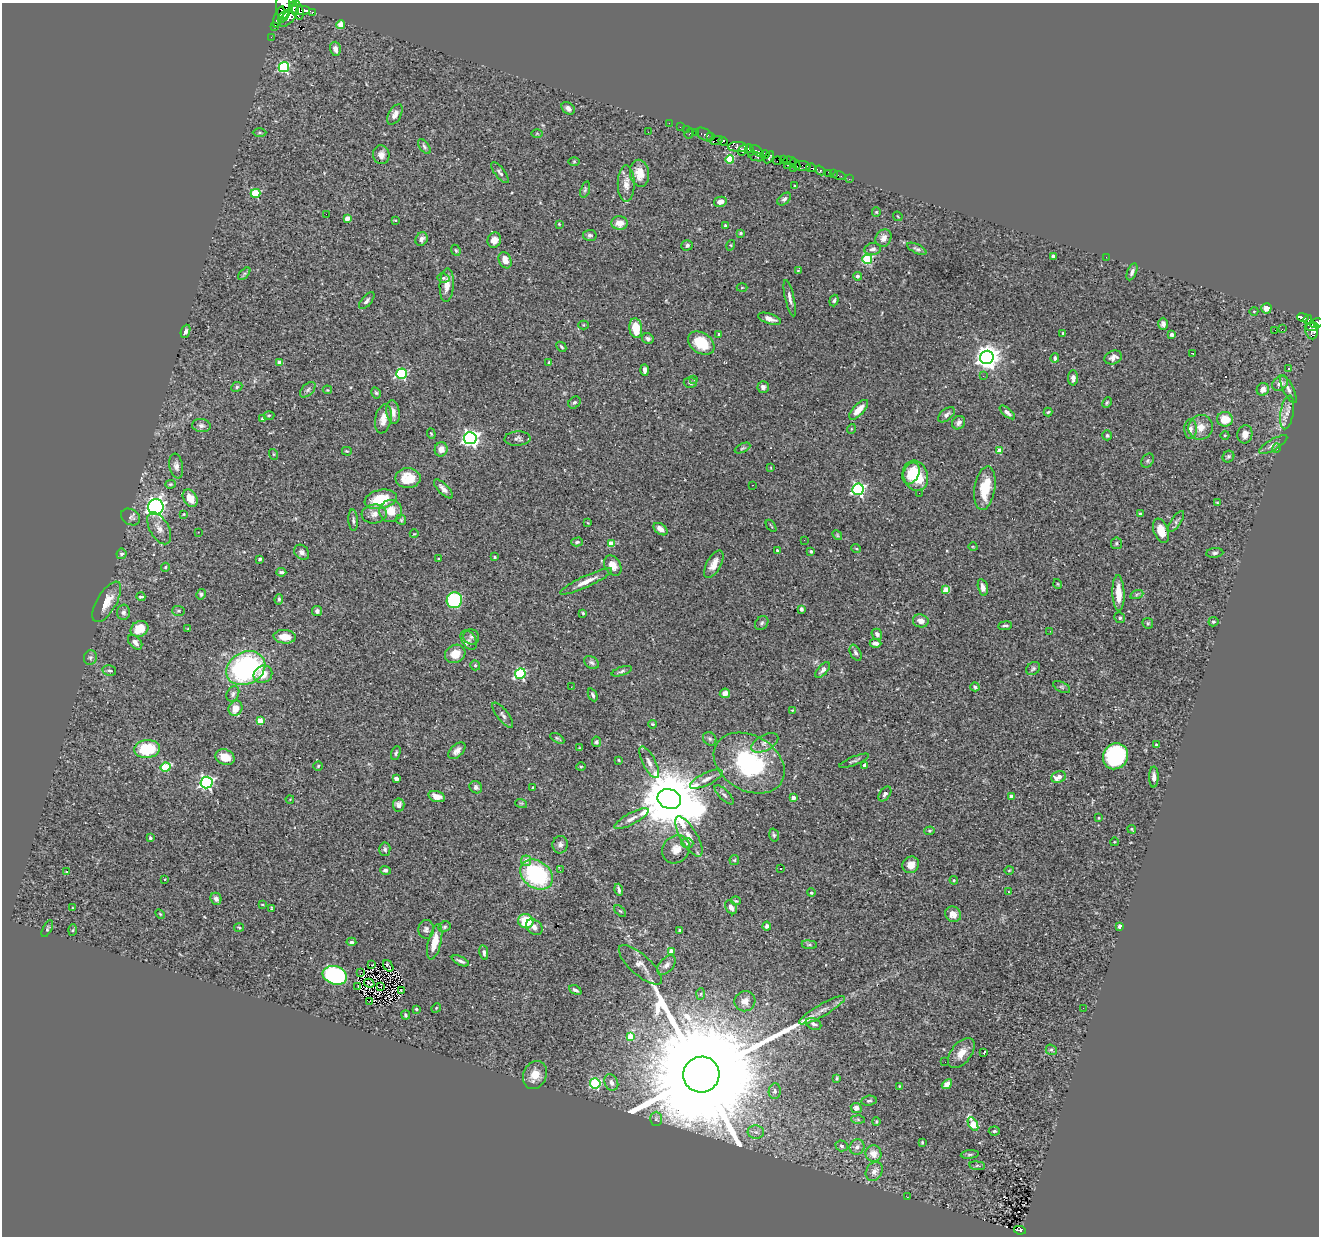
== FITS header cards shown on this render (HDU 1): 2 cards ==
NAXIS1  =                 1317
NAXIS2  =                 1234

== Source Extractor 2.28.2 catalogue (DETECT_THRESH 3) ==
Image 1317 x 1234 px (HDU 1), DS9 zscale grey, 1 PNG px = 1 image px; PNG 1321 x 1238 px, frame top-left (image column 1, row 1234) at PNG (2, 3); each listed source drawn as its Kron ellipse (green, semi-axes under 4 px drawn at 4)
Background 0.603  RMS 0.019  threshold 0.0562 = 3 sigma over >= 5 px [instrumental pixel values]
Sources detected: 404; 1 with non-positive FLUX_AUTO (blend fragments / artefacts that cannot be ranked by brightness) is neither listed nor drawn; the other 403 listed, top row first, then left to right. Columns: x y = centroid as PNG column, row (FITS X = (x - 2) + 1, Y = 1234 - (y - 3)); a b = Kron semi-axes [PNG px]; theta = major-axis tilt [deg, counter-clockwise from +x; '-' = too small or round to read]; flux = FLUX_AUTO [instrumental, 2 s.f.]
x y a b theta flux
283 6 13 7 88 3900
293 8 6 4 -89 1900
298 10 9 5 -76 3700
303 10 7 4 0 2100
312 12 3 3 - 200
284 16 7 3 47 1400
289 16 13 5 49 2600
279 17 11 4 69 700
341 25 4 4 - 26
275 27 4 3 - 32
271 37 2 2 - 4.7
335 49 7 5 -75 6
284 67 5 5 - 150
568 108 7 5 -42 5
395 114 11 6 61 7.9
669 123 2 2 - 7.9
680 127 2 2 - 8.7
686 129 2 2 - 8
648 132 2 2 - 0.72
260 133 7 4 0 1.8
537 133 6 4 -1 1.2
696 133 3 3 - 31
689 134 5 2 - 82
704 134 9 5 -31 110
711 137 4 3 - 230
716 140 7 3 11 410
723 141 5 4 - 600
424 146 9 4 -53 2.5
738 147 10 5 -2 720
743 150 6 4 54 630
750 150 6 4 -74 690
757 151 8 4 -38 230
381 155 9 8 - 7.3
765 155 4 3 - 170
756 156 8 3 -21 160
769 157 7 4 60 490
730 159 4 4 - 54
783 160 4 3 - 380
574 161 5 3 - 1.3
778 161 4 3 - 300
789 161 6 3 -2 47
795 164 6 3 -53 37
787 165 3 3 - 190
802 166 8 4 -4 83
793 168 3 2 - 8.9
811 168 5 3 - 300
820 170 5 3 - 110
500 173 12 5 -52 3.7
640 173 13 9 -79 16
829 173 4 3 - 25
833 174 2 2 - 5.7
839 175 6 2 -19 7.4
849 179 2 2 - 3.6
626 184 18 8 -89 12
794 186 3 2 - 0.98
585 189 9 4 74 2.5
255 193 5 4 - 53
784 199 8 5 39 3.3
720 202 6 5 - 7.4
876 212 4 4 - 1.4
326 214 2 2 - 8.7
898 216 5 3 - 1.1
347 219 4 4 - 14
395 220 4 2 - 0.87
619 223 8 7 - 14
559 224 3 3 - 1
725 225 3 3 - 1.4
741 233 4 3 - 1.6
590 235 7 5 6 2.9
883 238 9 7 61 8.2
421 239 7 6 - 4.9
494 240 8 6 72 8.6
687 245 6 5 - 3.4
731 245 5 3 - 1.1
873 249 8 6 9 4.7
917 249 10 4 -26 3
456 250 6 4 -67 1.7
1053 256 4 3 - 3.9
1106 257 2 2 - 3.6
867 259 5 5 - 93
505 260 8 6 -68 12
798 271 4 3 - 1.3
1132 272 9 4 67 4.2
244 274 7 4 46 2.1
857 276 4 4 - 4.3
443 278 6 4 -10 1.9
447 285 17 7 87 11
742 288 5 3 - 1.2
790 298 19 4 -77 5.8
367 301 10 5 49 3.4
834 301 6 4 70 2.4
1266 308 5 5 - 9
1254 311 4 3 - 0.86
1303 317 6 4 -10 200
770 319 12 5 -18 7.3
1308 320 4 3 - 130
1316 323 7 4 10 580
1163 324 6 4 89 4
584 325 5 4 - 1.4
1312 327 7 4 -1 440
636 328 10 6 -83 29
1282 329 2 2 - 450
1275 330 2 2 - 1.9
186 331 7 4 68 3
1311 331 8 6 -76 370
1063 333 3 3 - 1.5
719 334 4 3 - 2
1172 335 3 3 - 7
648 339 6 5 - 3.3
701 343 14 10 -35 34
561 347 6 3 -46 1.7
1193 353 3 2 - 0.99
987 357 7 6 - 1200
1113 357 9 6 22 6.2
1055 358 5 4 - 2.6
280 362 4 4 - 11
549 363 4 3 - 1.7
1289 368 3 2 - 1.1
645 370 5 3 - 4.1
401 374 5 5 - 150
983 376 3 2 - 1.6
1073 378 7 5 90 6
693 379 3 3 - 3.6
690 383 6 5 - 2.6
1280 383 8 7 - 8.2
237 387 6 4 24 2
763 387 5 5 - 5.1
1263 389 6 6 - 9.2
1288 389 15 5 -64 5.7
308 390 9 5 46 3.3
327 390 5 4 - 1.1
376 393 6 4 -60 1.9
574 402 7 5 42 2.9
1107 403 5 3 - 1.8
859 410 12 5 46 14
393 412 12 6 -81 7.7
1007 412 9 4 -39 4.3
1048 412 4 4 - 1.5
1287 412 17 6 80 8.6
269 415 5 3 - 1.5
946 415 10 5 40 5
263 419 4 4 - 2.5
383 419 14 8 78 12
1225 419 8 7 - 23
959 423 7 6 - 4
201 425 9 6 -7 4.2
1200 427 12 12 - 13
851 429 5 3 - 1
1190 429 10 6 90 5.3
431 434 5 3 - 1.2
1245 434 9 7 80 9.7
1107 435 5 5 - 2.2
1225 435 4 3 - 0.97
470 438 6 6 - 490
517 439 13 7 3 4.9
1273 445 16 5 30 6.1
742 448 8 3 27 1.9
1277 448 5 3 - 1.3
441 449 7 6 - 8.6
347 451 5 3 - 1.5
1000 451 4 4 - 19
273 454 5 3 - 1
1228 457 6 5 - 2.5
1148 461 8 5 57 2.3
176 466 12 7 -80 5.9
771 468 4 2 - 0.77
911 473 11 8 65 20
915 476 15 12 -70 43
408 478 12 10 0 20
170 484 5 4 - 1.6
752 485 2 2 - 0.7
985 488 22 10 80 38
443 489 12 5 -46 6.2
858 489 6 5 - 260
919 493 2 2 - 1.2
190 498 9 6 -60 16
381 499 16 9 12 42
1217 503 4 3 - 1.1
156 507 8 7 - 440
391 511 11 11 - 18
184 514 2 2 - 1
374 514 12 9 4 8.3
1141 514 4 3 - 1.9
130 517 10 7 -30 3.9
353 520 11 4 -86 3.3
401 520 5 4 - 1.6
1176 521 12 5 56 3.6
588 523 4 2 - 0.99
771 526 7 2 -54 1.1
159 528 17 9 -60 10
661 529 8 5 -36 7
1161 531 12 7 -70 20
198 532 2 2 - 0.67
414 534 4 2 - 0.8
837 535 5 4 - 1.5
804 540 2 2 - 2.3
577 542 6 4 15 2.4
1116 543 6 5 - 2.5
611 544 4 4 - 24
973 547 5 3 - 0.96
856 548 5 3 - 1.2
777 551 3 3 - 2.9
811 551 3 3 - 2.1
302 552 8 6 -46 5.9
1215 553 8 4 6 2.7
121 554 5 5 - 2.8
495 557 3 3 - 1.5
260 559 3 3 - 2.3
438 559 3 2 - 0.97
714 564 15 7 60 12
613 566 11 7 -57 14
165 567 4 4 - 1.5
281 572 5 3 - 2.8
586 581 28 5 25 15
1058 584 5 3 - 1.1
983 587 8 4 -77 5.9
946 590 4 4 - 30
1118 593 18 6 -88 21
201 594 5 4 - 2.4
1137 594 7 4 19 1.9
141 597 4 3 - 2.1
279 599 5 4 - 2
454 600 8 7 - 120
107 602 23 9 60 20
801 609 4 3 - 5.4
178 611 6 5 - 1.9
317 611 5 5 - 3.5
123 612 7 6 - 4.2
583 613 4 4 - 1.5
1120 618 5 5 - 2.6
921 621 8 6 -9 8.5
1213 622 5 4 - 2.1
762 623 7 6 - 2.8
1148 623 5 5 - 1.8
1005 626 7 4 6 2.5
140 629 9 7 25 24
188 629 4 3 - 1.1
1050 631 2 2 - 1.6
877 634 6 5 - 4.3
285 637 11 6 -4 18
471 637 8 7 - 3.9
469 640 10 7 -58 5.2
135 642 8 5 -46 7.3
875 643 6 4 -2 6.8
856 653 8 5 -63 3.6
455 654 10 9 - 16
90 657 7 6 - 3.2
591 662 8 5 -32 3
475 665 5 4 - 2.8
246 668 20 16 27 220
1033 668 7 6 - 2.6
823 670 9 5 48 4.2
109 671 7 5 -13 2.6
622 671 10 4 18 2.7
263 674 10 8 31 15
520 674 5 5 - 140
571 687 2 2 - 3
975 687 5 4 - 2.6
1062 687 9 5 -27 2.4
725 693 5 5 - 8
233 694 8 6 63 3.4
593 695 7 4 -65 2.7
235 708 8 6 61 14
792 710 4 3 - 1.2
503 715 15 5 -52 4.5
260 721 4 4 - 28
653 724 4 3 - 1.5
557 738 7 3 -32 1.9
710 739 7 6 - 3
596 742 5 4 - 2.6
765 743 15 7 28 7.5
1157 745 4 3 - 5.7
579 748 4 3 - 0.77
147 749 13 9 6 58
457 751 10 6 44 6.6
396 753 7 4 68 2.2
1116 756 13 12 - 150
225 757 10 7 -22 17
619 760 3 2 - 1.3
854 761 16 3 21 2.6
649 762 17 6 -63 8.1
749 763 38 27 -30 140
864 765 3 3 - 6.2
318 766 5 4 - 1.5
581 766 5 3 - 1.3
166 767 5 4 - 54
1058 777 7 5 23 14
1154 777 10 4 89 6.1
396 779 4 4 - 12
706 779 18 6 26 9.1
207 783 6 6 - 280
476 787 7 5 -40 3.9
533 788 4 3 - 1.4
885 794 8 5 54 3.5
724 795 12 5 -45 3.8
437 796 8 5 -16 9.8
1011 796 4 4 - 5.4
793 798 4 3 - 8.3
290 799 4 3 - 0.71
669 799 12 9 -20 14000
521 803 6 3 -17 1.4
399 805 6 5 - 6.6
1099 818 4 2 - 1
631 819 19 5 28 8.9
1132 829 4 3 - 1.6
930 831 5 4 - 1.6
774 835 6 4 -74 2.1
689 836 23 8 -60 15
150 838 3 3 - 2.8
1114 842 4 3 - 0.92
687 843 6 5 - 2.5
560 845 9 7 74 4.6
385 849 7 5 -84 3.3
676 849 15 13 53 14
734 860 5 5 - 1.8
526 861 5 5 - 9.6
911 865 9 8 - 10
781 868 3 2 - 2.2
385 870 5 4 - 3.4
560 870 2 2 - 5.2
1009 870 5 3 - 1
66 872 3 3 - 3.1
536 875 17 13 -37 140
164 879 3 3 - 2.5
954 880 4 4 - 1.5
619 890 6 3 -75 3.3
1009 892 4 2 - 0.86
811 893 4 4 - 1.9
216 899 6 5 - 5
736 901 5 3 - 1.6
262 904 4 2 - 0.95
731 907 7 5 -61 7.7
72 908 3 2 - 1
272 909 4 3 - 1.6
620 911 7 4 -43 1.8
160 914 6 3 -45 1.3
953 914 8 7 - 11
526 921 7 7 - 41
767 926 4 4 - 3.9
1120 926 4 3 - 14
239 927 5 3 - 1.2
444 927 6 5 - 2.5
534 927 9 7 -38 6.3
47 929 9 4 63 2.2
426 929 9 7 86 4.7
73 930 6 4 87 1.4
680 930 4 3 - 2.1
351 942 5 4 - 2.5
435 942 18 6 77 19
809 945 7 4 -7 2.4
671 951 4 3 - 14
484 953 7 4 -81 3.3
460 961 9 3 -25 3.4
372 965 2 2 - 1
640 965 27 10 -42 12
666 965 11 7 48 6.1
388 966 6 3 -54 1.2
360 973 3 2 - 0.12
335 975 12 9 -18 190
369 983 5 2 - 1
358 986 3 2 - 1.7
380 987 2 2 - 0.77
575 990 6 4 -27 3.2
401 991 3 2 - 2.7
701 994 6 4 87 1.6
370 1001 2 2 - 0.38
745 1001 10 10 - 8.9
436 1008 5 4 - 1.3
1083 1008 2 2 - 1.5
416 1009 3 3 - 1.3
822 1010 26 6 30 11
406 1015 4 4 - 2.1
813 1024 8 5 -25 4.1
631 1036 4 4 - 42
1051 1050 6 5 - 2.1
961 1053 17 10 52 15
984 1053 3 3 - 8.5
945 1062 2 2 - 1.3
535 1075 14 11 68 17
701 1075 18 18 - 84000
837 1078 4 3 - 1.8
611 1082 8 6 -64 6.5
595 1083 5 5 - 130
947 1084 5 4 - 9.7
899 1086 4 2 - 0.91
775 1091 7 6 - 4
869 1101 7 5 7 2.8
856 1108 5 5 - 5.8
656 1119 7 6 - 3.1
858 1120 7 4 -2 2.4
876 1122 4 3 - 1.6
973 1124 7 4 -60 49
994 1131 5 4 - 1.8
756 1132 8 6 -4 4.6
922 1142 3 3 - 1.4
842 1146 6 5 - 3.3
857 1147 8 7 - 6.3
873 1154 8 8 - 13
970 1154 9 3 5 2
977 1166 8 4 -7 2
874 1171 10 7 57 8.6
907 1197 2 2 - 5.8
1020 1230 6 4 -11 39
At the frame edge (FLAGS 8, measured only in part): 2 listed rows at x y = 283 6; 1316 323
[1 non-positive-flux detection neither listed nor drawn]